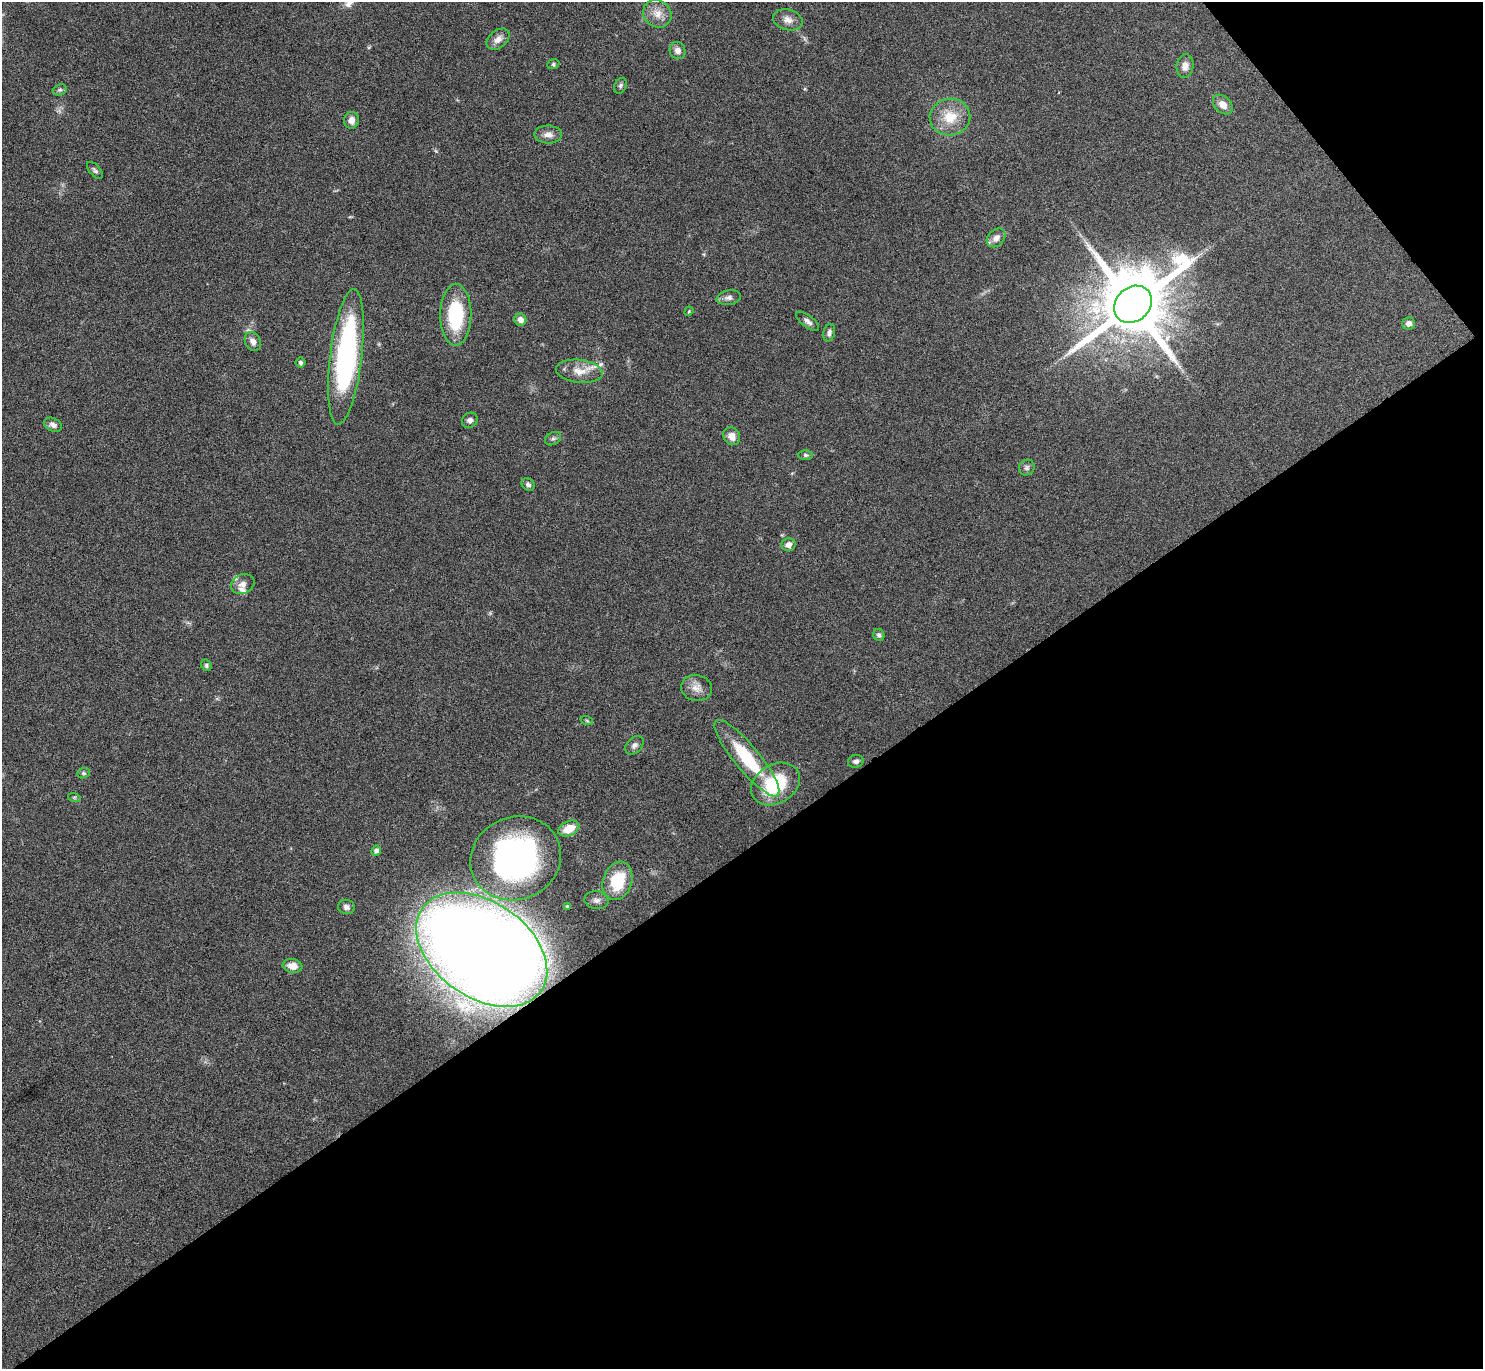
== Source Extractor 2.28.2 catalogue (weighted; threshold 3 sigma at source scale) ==
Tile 12 of 4 x 4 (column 4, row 3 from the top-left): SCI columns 4445-5925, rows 1526-2892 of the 5928 x 5923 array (HDU 1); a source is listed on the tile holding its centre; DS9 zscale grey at full resolution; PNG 1485 x 1371 px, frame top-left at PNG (2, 2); each listed source drawn as its Kron ellipse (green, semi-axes under 4 px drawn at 4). Shown black and unused: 40% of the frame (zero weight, under 4 of 8 exposures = <1% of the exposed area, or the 3 px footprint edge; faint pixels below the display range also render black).
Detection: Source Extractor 2.28.2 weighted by HDU 2 'WHT'; one run over the whole footprint, this tile lists its part. Background 0.0656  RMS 0.005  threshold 0.0205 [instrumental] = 3 sigma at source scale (4.09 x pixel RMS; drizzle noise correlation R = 1.36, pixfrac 0.8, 0.05/0.05 arcsec/px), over >= 5 px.
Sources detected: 57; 3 inside a brighter listed object's ellipse — not listed separately; the other 54 listed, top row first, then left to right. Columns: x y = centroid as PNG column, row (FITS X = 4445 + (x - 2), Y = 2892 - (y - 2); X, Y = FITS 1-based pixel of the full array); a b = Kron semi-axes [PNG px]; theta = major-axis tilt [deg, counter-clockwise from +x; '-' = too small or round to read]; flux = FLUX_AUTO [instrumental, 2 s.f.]
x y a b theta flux
657 14 15 13 -40 5.3
788 20 15 10 -15 3.4
498 39 13 9 40 3.3
678 51 9 7 -62 2.8
553 64 6 5 - 0.74
1185 66 12 8 82 3
620 86 8 5 63 1.1
60 90 7 5 20 0.97
1223 105 11 8 -45 4
950 117 20 18 8 12
351 120 8 7 - 3
548 134 14 9 -3 3
95 170 10 5 -47 1.2
996 238 10 8 46 3.5
729 298 12 7 9 2
1133 304 20 17 42 5600
689 311 5 3 - 0.43
456 315 31 15 90 31
520 320 6 6 - 2.7
807 321 14 6 -37 2
1409 323 6 6 - 1.9
829 333 9 6 76 1.4
253 342 10 7 -60 2.5
346 357 68 16 83 96
300 363 5 5 - 1
579 371 23 11 -7 6.7
470 420 8 7 - 1.8
53 425 9 6 -28 1.9
732 436 9 8 - 3.6
553 439 8 6 28 1.1
806 455 7 5 -1 0.97
1027 468 8 7 - 1.3
528 484 7 5 -41 1.4
789 545 7 6 - 2.5
243 584 12 9 24 2.9
879 635 6 5 - 1.2
206 665 6 5 - 0.85
697 688 15 13 -14 4.4
587 721 6 4 -20 0.57
634 745 11 7 45 1.9
747 758 48 12 -50 28
856 761 8 6 15 1.5
83 773 6 5 - 0.79
776 784 26 19 31 29
74 797 6 4 -18 0.62
569 829 11 7 24 7.6
376 851 5 4 - 1.8
516 858 46 41 23 140
617 881 19 14 71 21
596 900 12 9 -9 2.4
567 906 3 3 - 0.85
346 907 8 7 - 1.7
482 950 72 48 -35 900
293 966 10 7 -9 4.3
Overlapping masked pixels (flux is a lower limit): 1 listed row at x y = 482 950